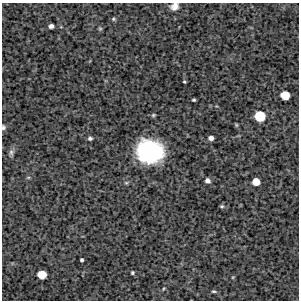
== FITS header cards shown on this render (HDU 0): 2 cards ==
NAXIS1  =                  297 /Length X axis
NAXIS2  =                  298 /Length Y axis

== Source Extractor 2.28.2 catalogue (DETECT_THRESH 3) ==
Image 297 x 298 px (HDU 0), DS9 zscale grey, 1 PNG px = 1 image px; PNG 301 x 302 px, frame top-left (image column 1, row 298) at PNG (2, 3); no overlay
Background 4170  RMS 220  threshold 666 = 3 sigma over >= 5 px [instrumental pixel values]
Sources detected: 25; all 25 listed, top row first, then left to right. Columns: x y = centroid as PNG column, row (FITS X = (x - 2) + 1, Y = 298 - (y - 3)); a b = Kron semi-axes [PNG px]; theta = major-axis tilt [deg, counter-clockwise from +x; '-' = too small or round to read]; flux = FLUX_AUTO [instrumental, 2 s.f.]
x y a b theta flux
174 6 10 8 23 8.4e+04
113 19 6 4 -21 2.1e+04
51 26 5 4 - 5.8e+04
100 29 5 5 - 1.9e+04
184 82 3 3 - 1.6e+04
285 95 7 6 - 3.3e+05
194 100 3 3 - 2.1e+04
153 115 5 4 - 1.9e+04
260 116 8 7 - 5.4e+05
236 125 5 4 - 1.7e+04
3 127 6 5 - 2.9e+04
90 138 5 4 - 3.0e+04
211 138 5 4 - 6.2e+04
150 151 21 18 -11 1.9e+06
11 152 9 6 88 4.1e+04
28 177 6 4 0 1.6e+04
207 181 6 5 - 5.2e+04
256 182 6 5 - 2.2e+05
222 206 6 4 -18 2.2e+04
82 260 4 3 - 2.6e+04
132 273 4 3 - 2.2e+04
42 274 6 6 - 3.2e+05
233 277 5 3 - 1.3e+04
163 289 5 3 - 1.4e+04
214 291 7 4 -9 2.4e+04
At the frame edge (FLAGS 8, measured only in part): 2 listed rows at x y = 174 6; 3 127